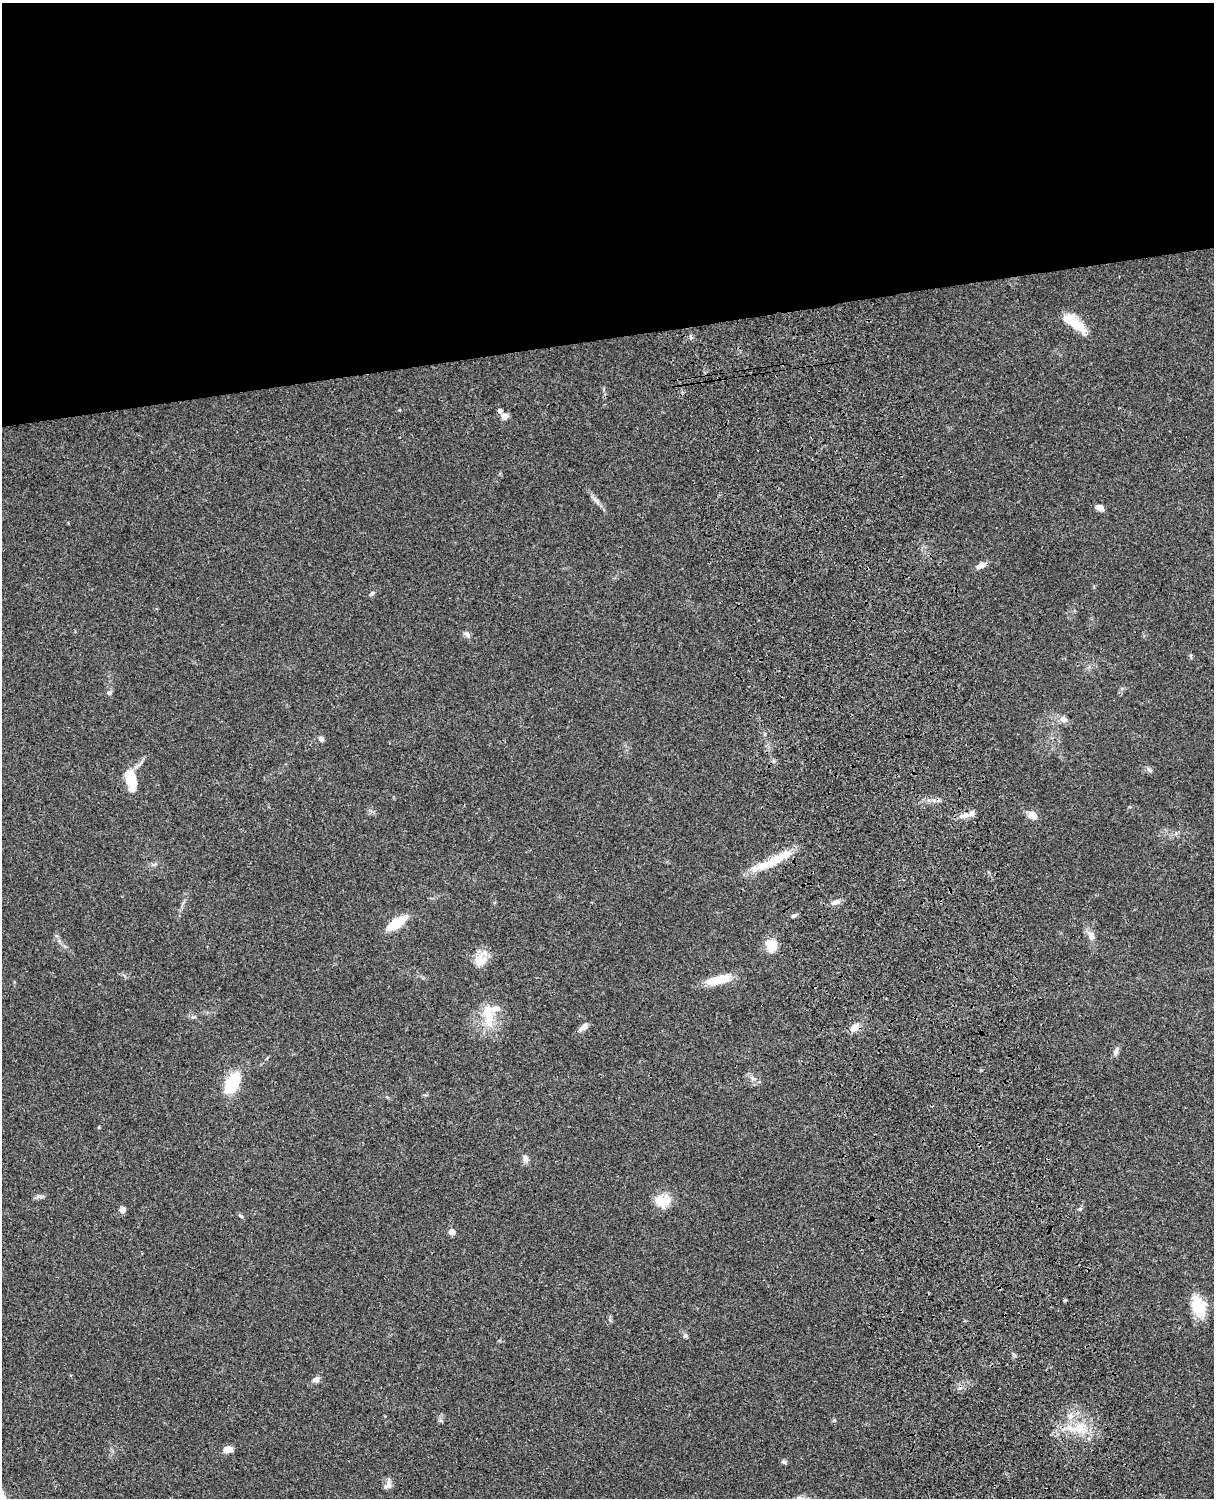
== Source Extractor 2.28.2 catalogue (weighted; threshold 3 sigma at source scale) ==
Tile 2 of 4 x 3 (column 2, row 1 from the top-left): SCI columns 1333-2544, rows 3268-4763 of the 5088 x 4927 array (HDU 1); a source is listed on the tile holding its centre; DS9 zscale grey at full resolution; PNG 1216 x 1500 px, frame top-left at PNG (2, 3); no overlay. Shown black and unused: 23% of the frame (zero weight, under 3 of 4 exposures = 6% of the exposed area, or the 3 px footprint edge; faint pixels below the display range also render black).
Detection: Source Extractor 2.28.2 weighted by HDU 2 'WHT'; one run over the whole footprint, this tile lists its part. Background 0.077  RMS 0.0059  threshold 0.0263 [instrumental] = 3 sigma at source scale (4.5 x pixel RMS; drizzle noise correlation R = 1.50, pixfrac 1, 0.05/0.05 arcsec/px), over >= 5 px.
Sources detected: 46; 1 inside a brighter object's white glare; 1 cosmic-ray / hot-pixel residue — not listed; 2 inside a brighter listed object's ellipse — not listed separately; the other 42 listed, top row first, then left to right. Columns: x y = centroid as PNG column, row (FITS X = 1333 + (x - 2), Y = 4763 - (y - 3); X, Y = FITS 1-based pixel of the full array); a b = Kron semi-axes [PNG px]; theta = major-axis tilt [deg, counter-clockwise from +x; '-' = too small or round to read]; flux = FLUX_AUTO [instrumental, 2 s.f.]
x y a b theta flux
1068 319 24 16 -15 8.9
505 416 8 7 - 3.3
598 502 7 4 -90 1.1
1100 507 10 7 -13 3.1
981 565 12 6 25 3.8
372 594 8 4 37 1.3
466 634 11 6 -32 1.7
109 692 8 5 48 1.3
1063 719 11 9 -13 2.8
321 739 7 6 - 1.7
131 779 24 9 -77 17
1033 815 10 8 -42 5.1
964 816 19 6 12 4.2
775 860 58 9 26 18
836 902 12 6 23 2.6
794 916 7 4 27 1.2
397 923 17 7 34 22
1091 936 13 9 -69 3.5
771 946 14 11 -86 9.6
481 960 18 15 63 8.2
719 980 31 9 11 12
194 1017 8 3 13 0.9
488 1017 37 13 -79 15
583 1027 12 6 38 2.9
854 1028 12 9 37 3.9
1116 1052 10 6 73 2.1
753 1078 11 4 -23 1.9
232 1083 19 11 62 27
525 1159 11 7 -77 2.3
663 1201 20 17 6 9.1
122 1209 7 6 - 2.5
1080 1209 5 4 - 0.91
241 1216 8 4 -36 0.94
452 1232 5 5 - 5
1199 1306 17 12 -74 22
316 1380 10 7 8 2.2
1070 1416 9 8 - 3.4
440 1421 6 4 19 0.85
1079 1428 16 13 -12 11
227 1450 10 7 18 4.4
784 1462 7 5 -1 1.2
388 1485 12 8 57 2.6
Overlapping masked pixels (flux is a lower limit): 1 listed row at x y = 775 860
Unlisted compact peaks at least as high as the median listed source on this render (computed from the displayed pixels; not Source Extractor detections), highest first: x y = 1148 769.